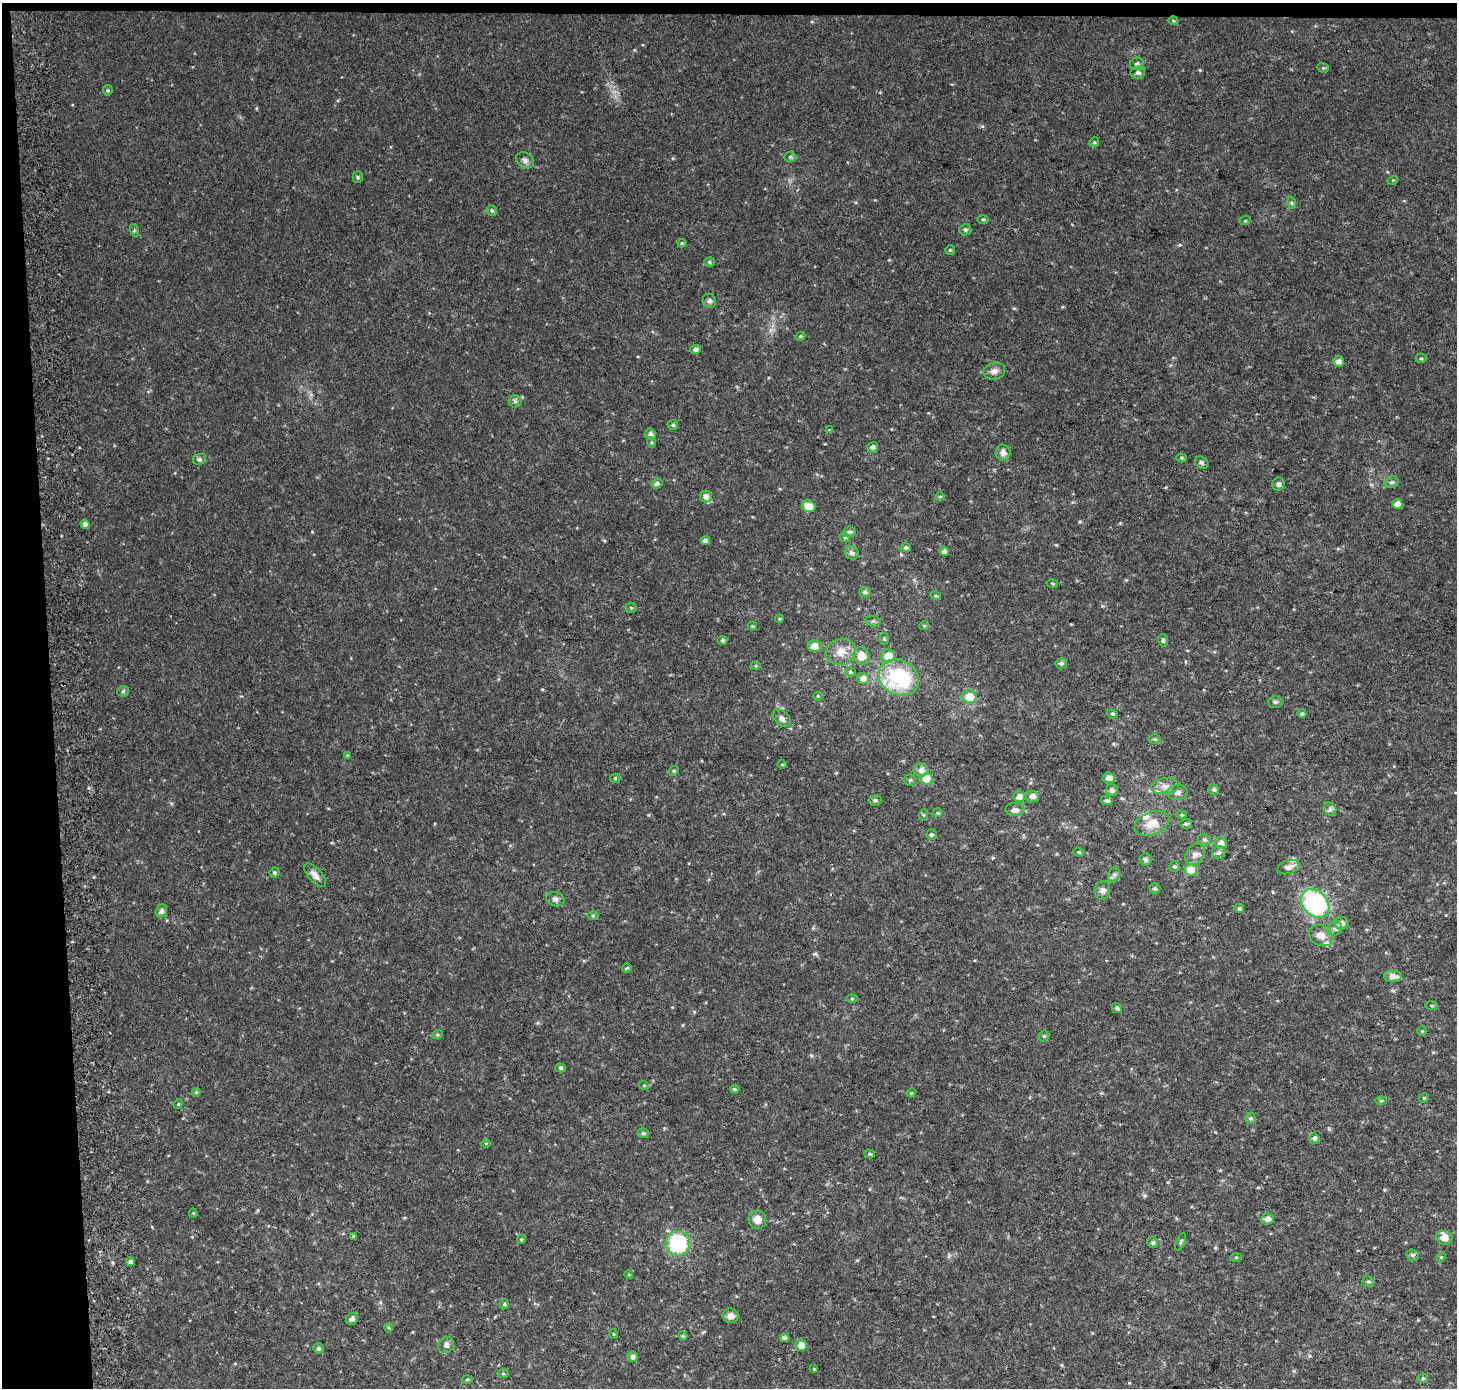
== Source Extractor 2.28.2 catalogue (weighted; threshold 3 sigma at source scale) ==
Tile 1 of 3 x 3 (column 1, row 1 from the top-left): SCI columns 74-1528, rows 2774-4159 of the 4511 x 4167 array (HDU 1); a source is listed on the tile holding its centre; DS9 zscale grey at full resolution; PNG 1459 x 1390 px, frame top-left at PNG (2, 3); each listed source drawn as its Kron ellipse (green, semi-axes under 4 px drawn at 4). Shown black and unused: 4% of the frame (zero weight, under 2 of 3 exposures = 2% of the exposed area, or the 3 px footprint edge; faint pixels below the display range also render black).
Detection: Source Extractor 2.28.2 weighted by HDU 2 'WHT'; one run over the whole footprint, this tile lists its part. Background 0.0409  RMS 0.011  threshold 0.0487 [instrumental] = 3 sigma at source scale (4.5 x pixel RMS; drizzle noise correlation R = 1.50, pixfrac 1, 0.0396/0.0396 arcsec/px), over >= 5 px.
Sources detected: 180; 2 cosmic-ray / hot-pixel residue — neither listed nor drawn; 4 inside a brighter listed object's ellipse — not listed separately; the other 174 listed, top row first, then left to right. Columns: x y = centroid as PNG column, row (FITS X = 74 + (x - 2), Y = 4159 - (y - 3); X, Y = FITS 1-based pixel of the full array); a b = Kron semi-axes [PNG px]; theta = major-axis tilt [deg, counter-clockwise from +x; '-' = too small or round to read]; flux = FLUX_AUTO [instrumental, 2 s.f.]
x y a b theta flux
1173 20 5 3 - 1.1
1137 64 7 6 - 3.1
1323 68 6 4 -20 1.6
1138 73 7 6 - 3.4
108 90 5 5 - 1.4
1094 142 5 4 - 1.4
790 157 6 5 - 1.7
525 160 9 7 -30 3.7
358 177 5 5 - 1.6
1393 180 5 3 - 0.98
1292 203 6 4 -71 1.5
492 211 5 5 - 2.2
983 219 6 4 -1 1.3
1245 221 6 3 18 1.1
134 230 6 4 -73 1.5
965 230 6 5 - 2.2
682 243 4 4 - 1.5
950 250 5 5 - 1.5
709 262 5 5 - 1.5
709 301 7 6 - 3.2
800 336 5 4 - 1.5
695 349 5 4 - 3.3
1421 358 5 4 - 1.5
1339 361 5 5 - 5.3
994 371 11 8 15 5.5
515 401 6 6 - 2.3
673 425 5 5 - 1.8
829 430 4 4 - 0.84
650 434 5 5 - 4.1
651 442 5 3 - 1.2
873 447 5 5 - 3.5
1003 452 8 7 - 5.7
1182 458 5 4 - 1.4
199 459 7 5 20 2.2
1202 463 7 5 -34 2.3
1392 482 7 5 26 2.7
657 483 6 4 20 2.8
1278 484 6 6 - 3.3
706 496 6 6 - 6
940 497 5 3 - 1.1
1397 504 5 4 - 8.1
809 506 7 5 -19 12
85 524 5 4 - 4.2
849 532 6 5 - 2.5
845 538 5 3 - 1.2
705 541 5 4 - 4.4
906 548 5 4 - 2.5
944 551 5 4 - 5.1
852 553 7 6 - 3.7
1052 584 6 3 -10 1.1
865 592 6 5 - 2.6
936 596 5 3 - 1.2
631 608 5 5 - 1.5
779 619 4 4 - 1.1
873 621 7 5 -8 2.5
752 626 4 4 - 1.3
924 626 5 4 - 1.2
884 639 5 4 - 1.7
723 640 4 4 - 2.3
1163 640 6 4 -76 1.8
815 646 7 6 - 8.2
841 652 15 13 14 13
861 656 9 8 - 14
888 656 7 6 - 16
1061 663 6 5 - 2.6
756 666 5 4 - 1.2
850 672 5 4 - 1.6
899 677 21 17 -28 81
863 678 6 5 - 7.1
123 691 6 5 - 1.8
818 696 4 4 - 1
969 697 7 6 - 16
1275 702 7 6 - 2.2
1112 714 5 4 - 1.5
1302 714 5 4 - 1.9
782 718 10 7 -42 4.3
1154 739 6 5 - 1.6
347 755 3 3 - 1
782 764 5 3 - 1.1
921 770 7 6 - 6.2
674 771 5 4 - 1.4
615 778 5 4 - 1.4
1109 778 6 5 - 6.3
927 779 6 5 - 28
910 780 5 5 - 1.7
1165 786 14 8 8 7.6
1214 789 5 5 - 2.4
1112 790 6 6 - 3.5
1177 792 10 7 6 5
1032 796 7 6 - 4.7
1019 797 6 5 - 7
875 800 6 5 - 2.3
1107 800 6 4 -13 2.5
1330 809 7 6 - 3
1015 810 9 6 -4 5.1
938 813 5 4 - 1.4
923 815 5 3 - 1.3
1182 815 5 3 - 1.2
1152 823 18 11 22 17
1186 824 6 5 - 2.2
931 835 5 5 - 2.2
1204 840 7 6 - 2.5
1221 843 6 5 - 7.3
1079 852 5 4 - 1.5
1219 853 7 6 - 3.3
1195 854 11 8 53 6.2
1146 859 6 6 - 2.9
1174 867 5 5 - 1.7
1289 867 11 6 17 5.6
1191 870 6 5 - 27
274 873 5 5 - 1.5
1114 874 8 6 66 2.9
315 875 14 6 -48 5.9
1155 888 5 5 - 2.2
1103 890 9 7 79 4.7
555 899 9 7 -18 3.6
1315 903 16 12 -47 130
1239 908 5 5 - 2.3
161 911 6 5 - 3.1
593 916 5 3 - 1.2
1341 923 7 6 - 4.8
1335 928 7 7 - 3.8
1321 936 12 10 -32 9.2
627 968 5 5 - 1.6
1392 976 9 6 0 7.4
852 999 6 4 -1 1.2
1432 1006 6 4 -8 1.4
1117 1008 5 4 - 2.8
1422 1031 4 4 - 1.1
437 1035 6 3 17 1.3
1044 1036 6 5 - 1.5
561 1068 5 4 - 2
644 1085 5 4 - 1.2
735 1089 4 3 - 1.3
196 1092 4 4 - 1.4
911 1093 5 4 - 1
1424 1098 5 4 - 1.3
1381 1101 6 4 0 1.4
178 1104 5 4 - 1
1250 1118 5 5 - 1.7
643 1133 6 5 - 2
1314 1138 5 5 - 3.4
486 1143 5 3 - 1
870 1154 5 4 - 1.6
193 1213 4 4 - 1.2
1267 1219 6 5 - 5.6
757 1220 9 9 - 8.6
353 1236 4 3 - 1.2
1444 1238 8 7 - 9.2
521 1239 4 4 - 1.3
1181 1242 9 3 67 1.8
678 1243 12 12 - 84
1153 1243 6 5 - 2.1
1412 1255 6 5 - 2.9
1236 1257 5 4 - 1.2
1441 1257 5 4 - 1.2
131 1262 4 4 - 3.4
629 1275 4 3 - 0.78
1368 1282 6 5 - 2
504 1304 5 4 - 1.6
731 1316 8 7 - 5.1
352 1319 6 5 - 3.8
389 1328 5 4 - 1.3
614 1334 5 3 - 0.95
683 1336 4 4 - 2.2
784 1338 5 4 - 3.3
446 1345 8 8 - 3.8
801 1345 6 5 - 7.5
318 1348 5 5 - 2.4
633 1357 5 5 - 4
814 1369 4 3 - 0.91
503 1373 6 4 0 1.3
1423 1378 5 5 - 1.8
467 1379 5 3 - 1.1